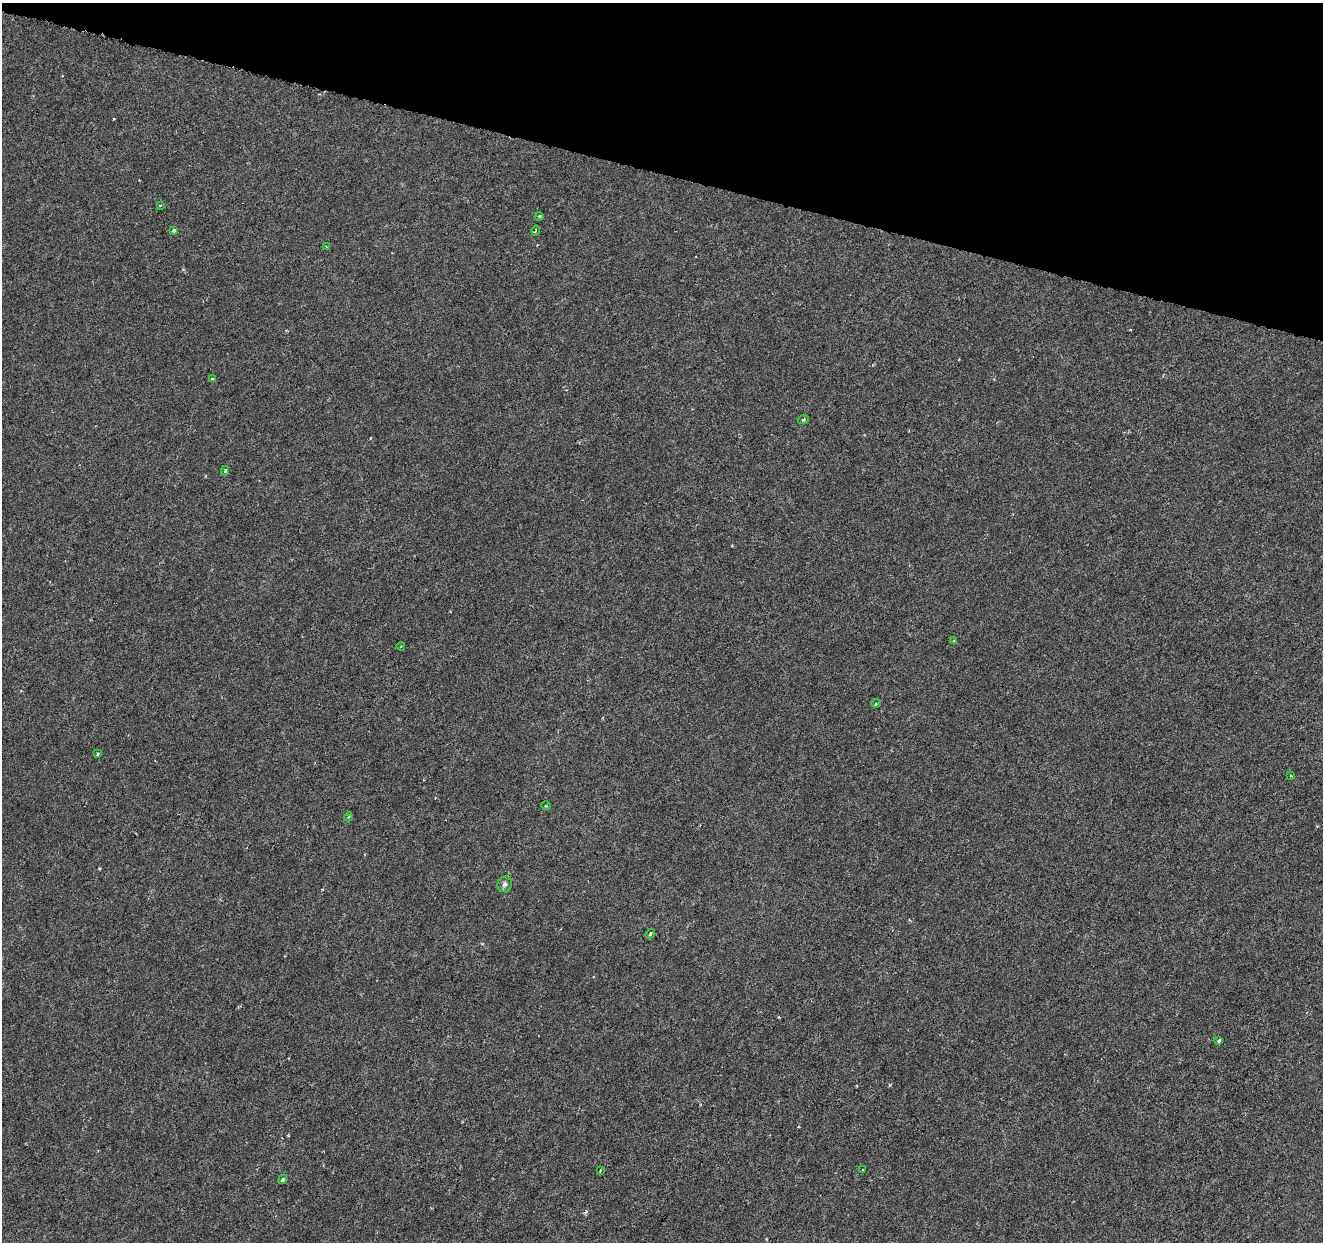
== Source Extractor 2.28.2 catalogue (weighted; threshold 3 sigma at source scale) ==
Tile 2 of 4 x 4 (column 2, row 1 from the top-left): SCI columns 1322-2642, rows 3941-5180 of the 5292 x 5459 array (HDU 1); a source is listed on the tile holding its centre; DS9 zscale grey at full resolution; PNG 1325 x 1244 px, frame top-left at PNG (2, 3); each listed source drawn as its Kron ellipse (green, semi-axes under 4 px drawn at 4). Shown black and unused: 14% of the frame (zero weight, under 3 of 6 exposures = <1% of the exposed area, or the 3 px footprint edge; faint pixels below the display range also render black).
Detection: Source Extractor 2.28.2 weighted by HDU 2 'WHT'; one run over the whole footprint, this tile lists its part. Background 8.23e-04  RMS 0.0012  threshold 0.00486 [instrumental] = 3 sigma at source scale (4.09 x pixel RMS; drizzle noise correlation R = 1.36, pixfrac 0.8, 0.0396/0.0396 arcsec/px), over >= 5 px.
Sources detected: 21; all 21 listed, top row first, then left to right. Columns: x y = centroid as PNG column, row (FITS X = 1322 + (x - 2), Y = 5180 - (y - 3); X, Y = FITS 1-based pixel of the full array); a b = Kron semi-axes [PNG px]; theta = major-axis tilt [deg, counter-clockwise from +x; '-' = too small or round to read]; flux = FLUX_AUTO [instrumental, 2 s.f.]
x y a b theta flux
160 205 4 2 - 0.082
539 216 4 3 - 0.1
174 230 3 3 - 0.23
535 231 5 3 - 0.13
326 247 4 3 - 0.15
212 379 4 3 - 0.11
803 420 5 3 - 0.11
225 471 4 3 - 0.23
954 641 3 3 - 0.13
401 646 4 3 - 0.083
876 703 4 3 - 0.099
97 754 3 3 - 0.19
1291 776 4 2 - 0.085
546 806 5 3 - 0.086
348 817 4 3 - 0.1
505 884 8 7 - 0.34
650 934 5 4 - 0.19
1219 1041 3 3 - 0.44
600 1170 3 2 - 0.094
863 1170 3 2 - 0.098
283 1179 5 4 - 0.24